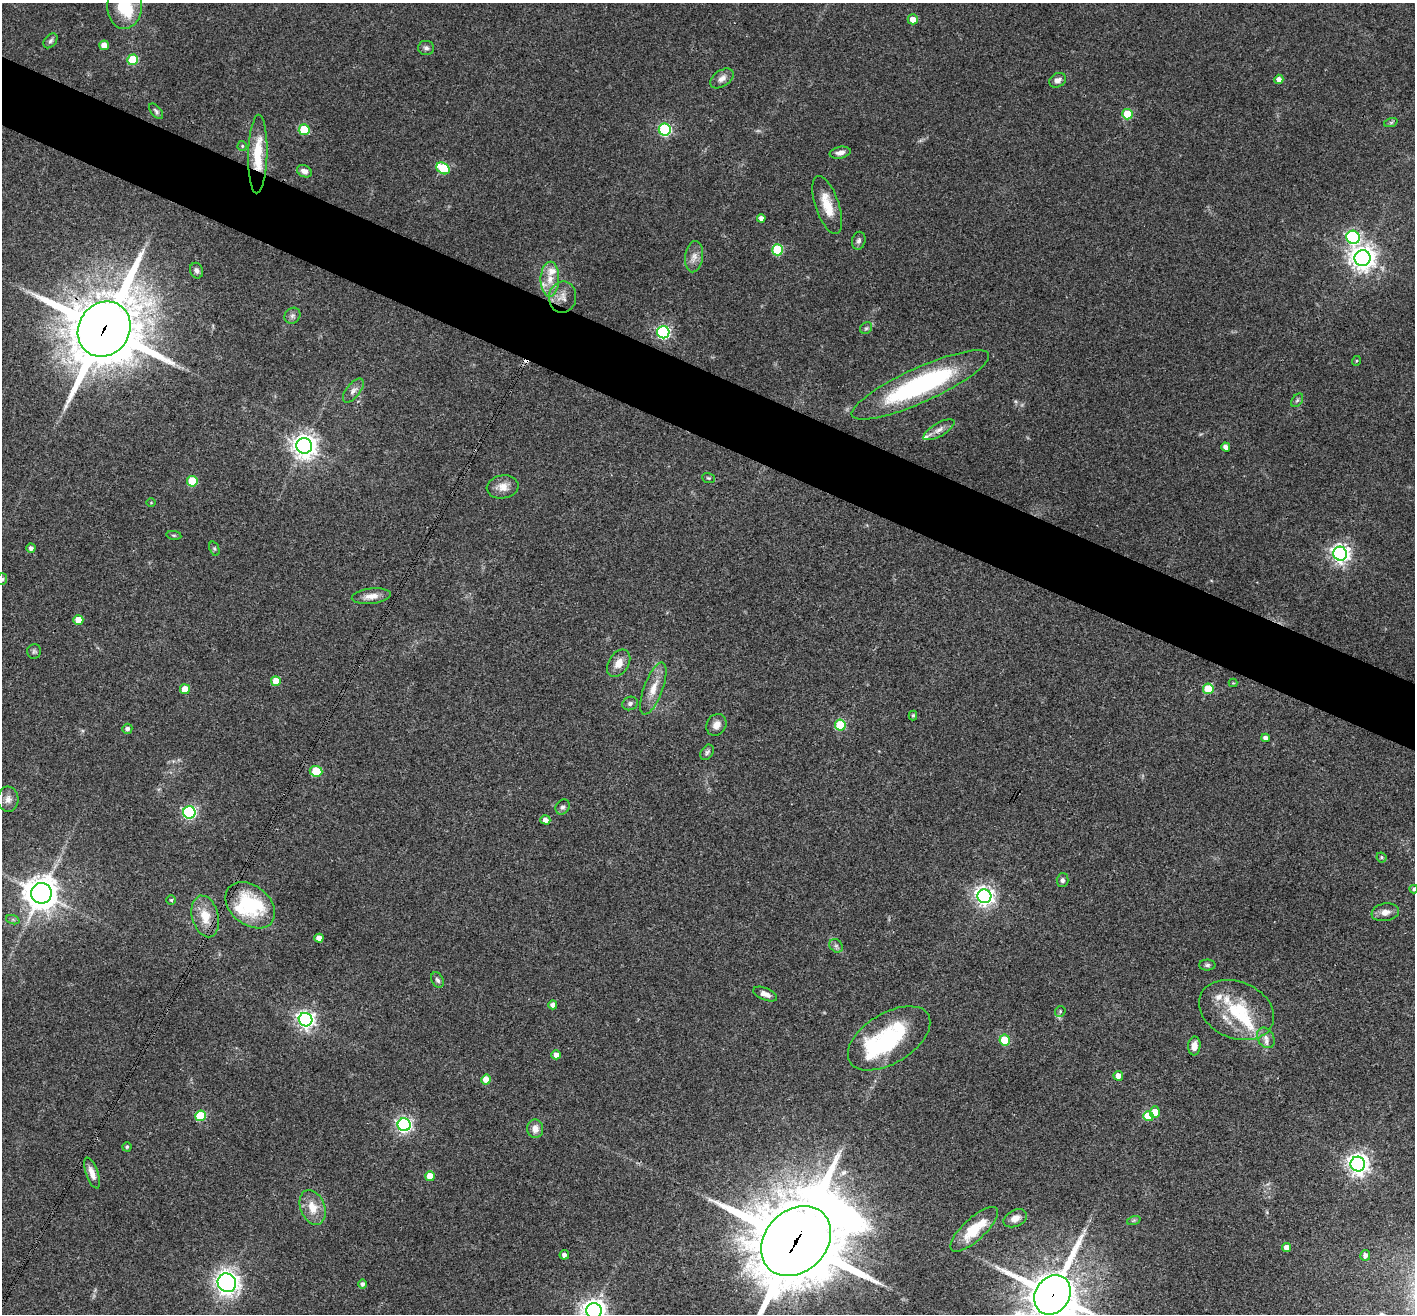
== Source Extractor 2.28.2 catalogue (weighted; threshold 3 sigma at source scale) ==
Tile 11 of 4 x 4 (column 3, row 3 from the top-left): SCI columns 2831-4243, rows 1591-2902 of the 5657 x 5669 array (HDU 1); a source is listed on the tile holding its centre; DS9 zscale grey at full resolution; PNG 1417 x 1316 px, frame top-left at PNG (2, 3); each listed source drawn as its Kron ellipse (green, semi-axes under 4 px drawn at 4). Shown black and unused: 5% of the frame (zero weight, under 3 of 4 exposures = <1% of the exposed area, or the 3 px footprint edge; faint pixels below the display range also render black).
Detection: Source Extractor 2.28.2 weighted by HDU 2 'WHT'; one run over the whole footprint, this tile lists its part. Background 0.0339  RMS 0.0047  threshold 0.0211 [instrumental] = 3 sigma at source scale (4.5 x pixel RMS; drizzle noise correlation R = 1.50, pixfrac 1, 0.05/0.05 arcsec/px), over >= 5 px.
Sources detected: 128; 2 too faint to see at this stretch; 1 inside a brighter object's white glare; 1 cosmic-ray / hot-pixel residue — neither listed nor drawn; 7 inside a brighter listed object's ellipse — not listed separately; the other 117 listed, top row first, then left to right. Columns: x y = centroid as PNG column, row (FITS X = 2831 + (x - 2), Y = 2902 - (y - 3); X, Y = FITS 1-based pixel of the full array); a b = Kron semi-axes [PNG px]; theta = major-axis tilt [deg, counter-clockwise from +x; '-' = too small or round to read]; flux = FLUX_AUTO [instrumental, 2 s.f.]
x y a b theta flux
125 6 23 17 88 29
913 19 5 5 - 4.6
50 41 8 5 50 1.2
104 45 5 4 - 4.5
426 48 8 7 - 1.5
133 60 5 5 - 23
722 78 13 8 33 2.9
1279 79 4 4 - 2.9
1058 80 9 7 31 2.2
156 111 9 5 -51 1.1
1127 114 5 5 - 20
1391 122 7 4 19 0.8
304 130 5 5 - 24
665 130 6 6 - 66
242 146 5 5 - 0.6
840 153 10 6 10 2.4
258 154 39 9 88 16
443 168 7 5 -34 27
304 171 8 6 -27 2.4
827 205 30 12 -71 10
761 218 4 4 - 2.1
1353 237 7 6 - 90
859 241 9 6 76 1.6
777 250 5 5 - 34
694 257 15 9 83 3.6
1363 258 8 8 - 470
197 271 8 6 -70 1.5
550 279 17 9 88 5.9
563 297 16 13 80 4.9
292 316 8 7 - 1.6
866 328 6 5 - 0.89
104 329 29 25 57 3600
663 332 6 6 - 84
1356 361 5 3 - 0.44
920 385 75 17 24 81
353 391 14 6 51 2.3
1297 400 7 5 53 1
939 430 17 6 30 2.8
304 446 8 7 - 450
1226 447 4 4 - 2.9
708 478 6 5 - 0.69
192 481 5 5 - 22
503 487 16 11 8 4.6
151 502 4 3 - 0.34
174 535 8 4 -8 0.61
31 548 4 4 - 1.6
214 549 7 4 -70 0.76
1340 554 7 7 - 220
2 579 6 5 - 0.83
371 596 19 7 6 4.3
78 620 5 5 - 7.6
34 651 7 7 - 1
619 663 15 10 58 4.8
276 681 5 5 - 8.6
1233 683 4 4 - 0.43
653 688 27 9 69 7.1
185 689 5 5 - 9.6
1208 689 5 5 - 21
630 703 8 6 20 1.3
913 715 5 4 - 0.73
716 725 11 9 57 3.4
840 725 5 5 - 28
127 729 5 5 - 1.5
1265 738 4 4 - 1.9
707 752 8 6 56 1.3
316 771 6 5 - 20
8 799 12 10 -85 3.5
563 807 8 6 52 1.5
189 812 6 6 - 81
545 820 5 4 - 2.5
1381 857 5 4 - 0.89
1062 880 7 6 - 1.3
1414 889 4 4 - 0.64
41 893 10 10 - 840
984 896 7 7 - 240
171 900 4 4 - 0.63
250 905 27 19 -39 35
1385 912 14 9 10 3.3
205 916 21 13 -75 9.8
13 920 7 4 -19 0.85
319 938 4 4 - 3.8
836 946 7 6 - 1.2
1207 965 8 5 0 1.2
437 980 8 5 -62 1.2
765 994 13 6 -23 2.9
553 1005 4 4 - 2.2
1236 1010 39 28 -22 29
1060 1011 6 5 - 0.72
306 1020 7 6 - 200
889 1038 46 25 31 49
1266 1038 11 8 -60 2.6
1005 1040 5 5 - 12
1194 1046 9 6 86 3.5
556 1055 4 4 - 3.3
1118 1076 5 4 - 3.5
486 1080 5 4 - 6.4
1155 1112 6 5 - 7.8
201 1116 5 5 - 28
1148 1116 5 5 - 16
404 1125 6 6 - 140
535 1129 9 8 - 3.7
127 1147 5 4 - 0.65
1358 1164 7 7 - 310
92 1173 16 6 -70 3.6
430 1176 5 5 - 9.1
313 1207 18 12 -69 7.6
1015 1218 12 8 25 3.5
1134 1220 7 4 19 0.78
974 1229 31 11 43 16
796 1241 39 30 45 6500
1287 1248 4 4 - 4
564 1255 4 4 - 1.8
1365 1255 5 5 - 2
227 1283 9 9 - 230
363 1284 5 4 - 1.3
1052 1295 21 17 57 2300
594 1311 8 7 - 410
Overlapping masked pixels (flux is a lower limit): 4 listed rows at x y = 258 154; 104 329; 796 1241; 1052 1295
Isophote crosses this tile's border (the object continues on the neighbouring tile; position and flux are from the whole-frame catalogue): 6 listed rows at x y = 125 6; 2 579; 1414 889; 796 1241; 1052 1295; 594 1311